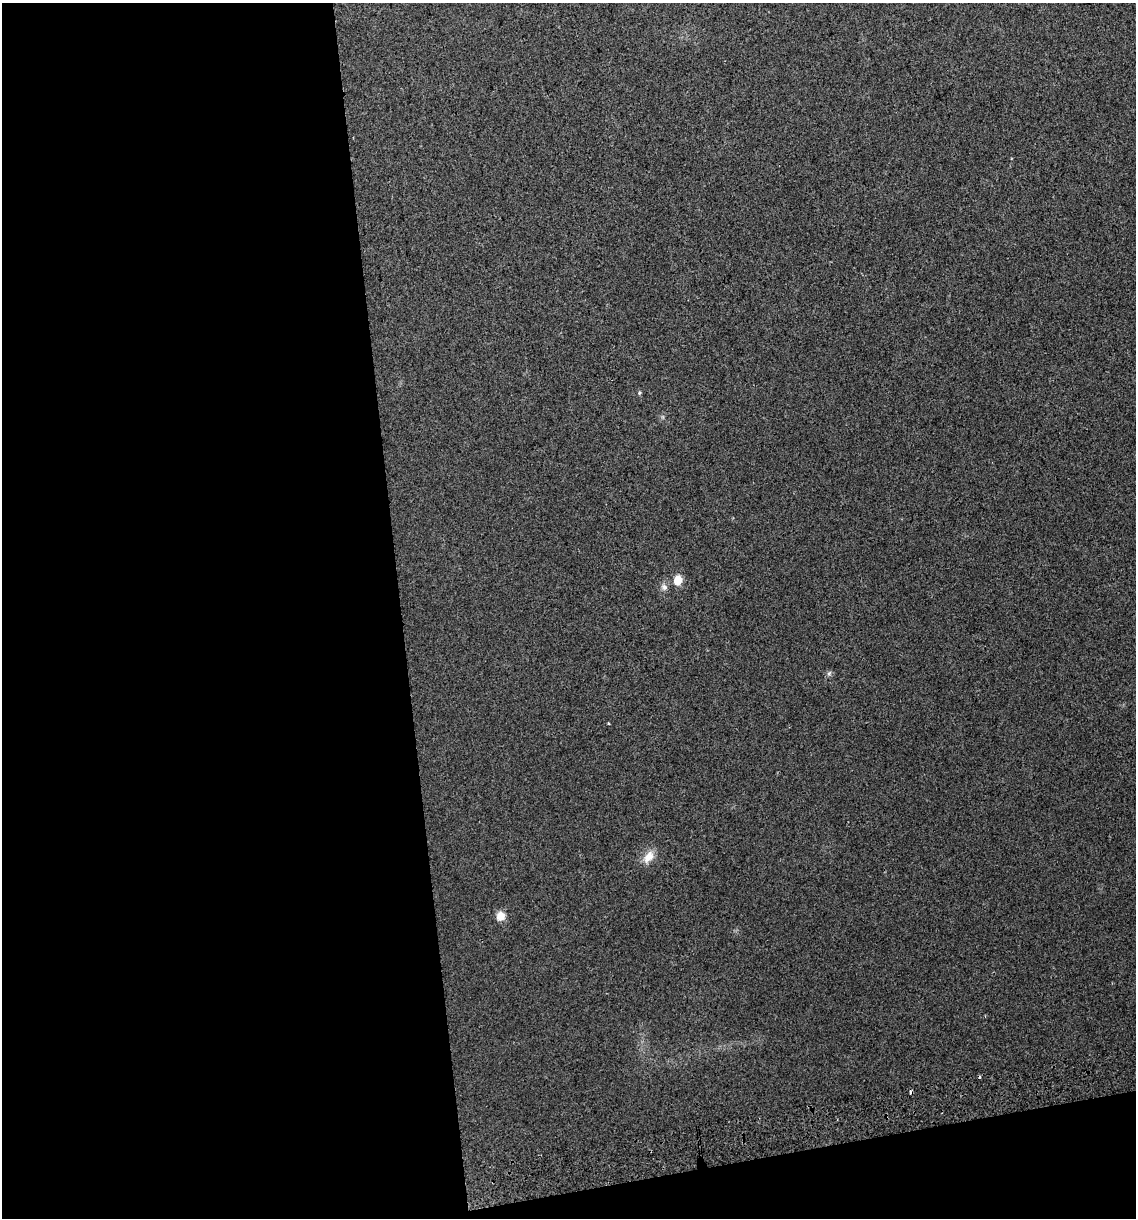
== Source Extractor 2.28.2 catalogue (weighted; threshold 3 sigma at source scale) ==
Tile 13 of 4 x 4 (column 1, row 4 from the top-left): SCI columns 80-1213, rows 42-1257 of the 4646 x 4948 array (HDU 1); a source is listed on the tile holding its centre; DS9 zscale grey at full resolution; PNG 1138 x 1220 px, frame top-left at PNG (2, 3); no overlay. Shown black and unused: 39% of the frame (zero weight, under 2 of 3 exposures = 2% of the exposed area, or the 3 px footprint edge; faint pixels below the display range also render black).
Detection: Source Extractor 2.28.2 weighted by HDU 2 'WHT'; one run over the whole footprint, this tile lists its part. Background 0.046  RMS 0.012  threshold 0.0541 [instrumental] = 3 sigma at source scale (4.5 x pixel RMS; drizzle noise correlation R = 1.50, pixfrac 1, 0.0396/0.0396 arcsec/px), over >= 5 px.
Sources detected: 10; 1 cosmic-ray / hot-pixel residue — not listed; the other 9 listed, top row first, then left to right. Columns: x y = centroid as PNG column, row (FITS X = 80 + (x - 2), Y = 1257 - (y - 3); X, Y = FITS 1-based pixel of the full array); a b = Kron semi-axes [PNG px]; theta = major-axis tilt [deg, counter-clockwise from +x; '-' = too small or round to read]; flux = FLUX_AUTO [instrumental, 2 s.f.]
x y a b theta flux
639 393 6 4 88 1.4
678 580 10 9 - 14
664 587 10 7 -52 4.3
829 673 7 5 44 2.4
608 723 3 2 - 1
649 857 18 11 56 13
500 916 11 10 - 10
985 1016 3 2 - 1.3
979 1077 3 3 - 2.6